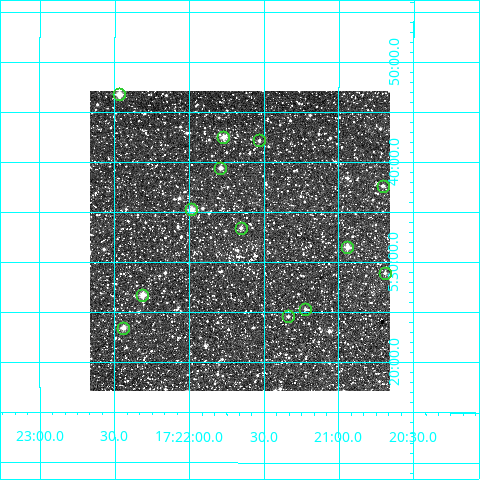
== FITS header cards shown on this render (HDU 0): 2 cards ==
NAXIS1  =                  300
NAXIS2  =                  300

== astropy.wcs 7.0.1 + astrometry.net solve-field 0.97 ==
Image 300 x 300 px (HDU 0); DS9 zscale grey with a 90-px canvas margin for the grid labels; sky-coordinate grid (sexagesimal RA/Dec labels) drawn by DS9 from the SOLVED WCS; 13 Tycho-2 reference stars matched to detected sources circled (green)
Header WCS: RA---TAN/DEC--TAN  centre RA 17:21:40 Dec +05:32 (260.41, +5.54 deg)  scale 6 arcsec/px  FOV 30.0' x 30.0'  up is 0 deg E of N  parity normal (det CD < 0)
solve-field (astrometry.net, Tycho-2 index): VERIFIED the header's WCS against the Tycho-2 star catalogue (verified at 2 index scales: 10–13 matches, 0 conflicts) and refined it, rather than solving blind
Solved WCS: RA---TAN-SIP/DEC--TAN-SIP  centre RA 17:21:40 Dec +05:32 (260.42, +5.54 deg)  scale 5.99 arcsec/px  FOV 30.0' x 30.0'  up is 0 deg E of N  parity normal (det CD < 0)
The solver's refit moves the header's centre by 1.8 arcsec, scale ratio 0.9991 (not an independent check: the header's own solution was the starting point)
Tycho-2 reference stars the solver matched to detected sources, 13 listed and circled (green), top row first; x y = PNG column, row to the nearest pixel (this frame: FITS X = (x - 90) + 1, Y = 300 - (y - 91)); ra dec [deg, ICRS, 3 dp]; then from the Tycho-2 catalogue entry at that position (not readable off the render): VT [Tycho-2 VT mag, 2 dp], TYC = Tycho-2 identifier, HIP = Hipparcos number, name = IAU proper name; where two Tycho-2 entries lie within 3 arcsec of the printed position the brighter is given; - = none
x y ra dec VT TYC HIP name
119 94 260.617 +5.779 9.20 412-808-1 - -
223 137 260.442 +5.708 10.65 412-1050-1 - -
259 140 260.383 +5.702 12.31 412-781-1 - -
220 168 260.447 +5.657 10.52 412-872-1 - -
383 186 260.176 +5.627 11.32 412-1191-1 - -
191 209 260.496 +5.587 9.98 408-82-1 - -
241 228 260.413 +5.556 11.05 408-281-1 - -
347 247 260.235 +5.525 9.83 408-490-1 - -
385 273 260.172 +5.482 11.94 408-175-1 - -
142 295 260.577 +5.445 10.24 408-62-1 - -
305 309 260.305 +5.422 11.52 408-848-1 - -
288 316 260.334 +5.410 11.55 408-1-1 - -
123 328 260.610 +5.390 10.64 408-477-1 - -